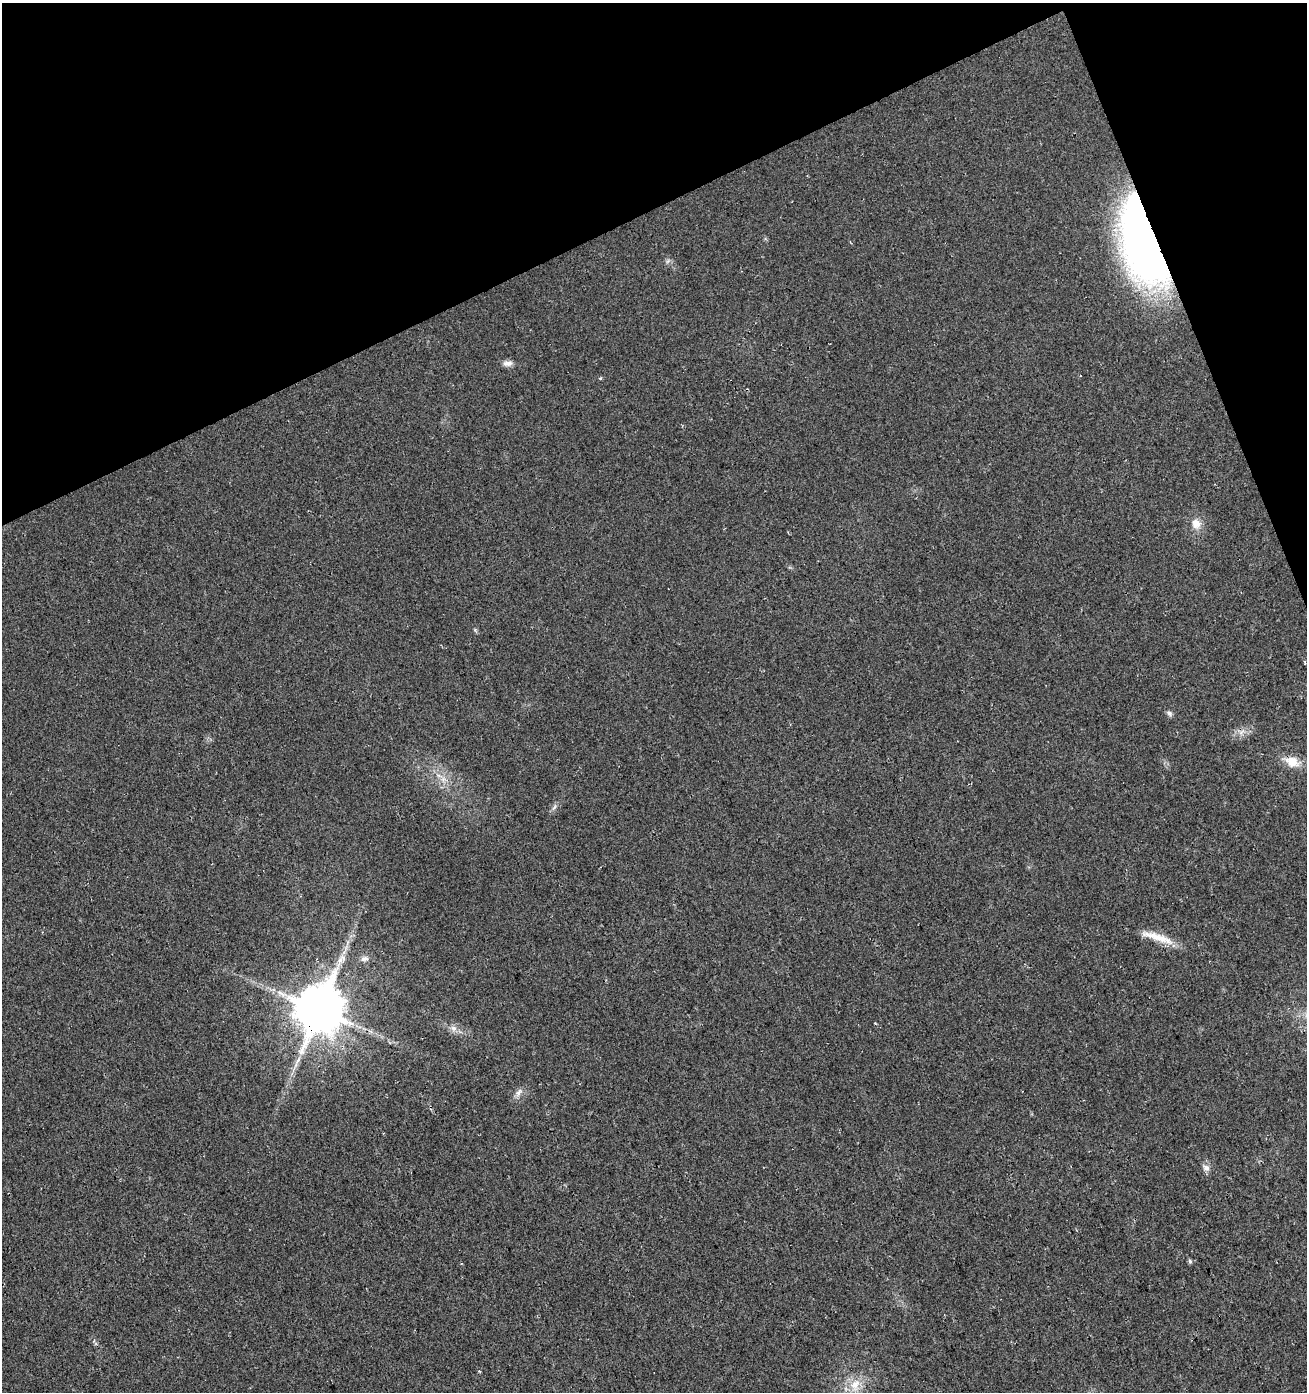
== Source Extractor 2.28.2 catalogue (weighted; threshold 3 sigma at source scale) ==
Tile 3 of 4 x 4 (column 3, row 1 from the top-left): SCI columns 2777-4081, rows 4224-5613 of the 5495 x 5671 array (HDU 1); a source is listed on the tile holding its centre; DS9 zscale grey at full resolution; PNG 1309 x 1394 px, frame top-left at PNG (2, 3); no overlay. Shown black and unused: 20% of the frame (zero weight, under 3 of 4 exposures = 5% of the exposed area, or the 3 px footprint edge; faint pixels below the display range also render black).
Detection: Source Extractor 2.28.2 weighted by HDU 2 'WHT'; one run over the whole footprint, this tile lists its part. Background 0.0153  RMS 0.0066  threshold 0.0296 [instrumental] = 3 sigma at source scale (4.5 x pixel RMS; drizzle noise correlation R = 1.50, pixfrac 1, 0.0396/0.0396 arcsec/px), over >= 5 px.
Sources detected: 17; all 17 listed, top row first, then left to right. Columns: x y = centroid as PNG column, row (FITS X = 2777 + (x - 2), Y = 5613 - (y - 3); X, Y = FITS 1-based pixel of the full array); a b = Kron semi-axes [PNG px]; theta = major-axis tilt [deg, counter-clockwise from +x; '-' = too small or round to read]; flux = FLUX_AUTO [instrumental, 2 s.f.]
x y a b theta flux
1143 244 86 35 -73 370
507 363 14 7 3 3.3
1196 523 14 13 - 6.7
1169 713 8 6 -34 1.7
1241 732 7 4 19 2.1
1292 762 19 12 -19 11
554 807 8 4 53 1.5
1157 937 49 9 -18 13
343 958 11 6 -72 3.4
365 959 11 7 0 3
319 1009 14 13 - 3400
453 1028 9 7 -15 3.1
519 1092 13 7 57 3.2
1206 1168 10 8 -38 3.2
1190 1261 6 5 - 1.3
480 1371 4 3 - 0.78
855 1385 19 13 66 11
Overlapping masked pixels (flux is a lower limit): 2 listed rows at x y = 1143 244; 319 1009
Unlisted compact peaks at least as high as the median listed source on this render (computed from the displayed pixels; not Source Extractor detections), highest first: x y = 475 630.